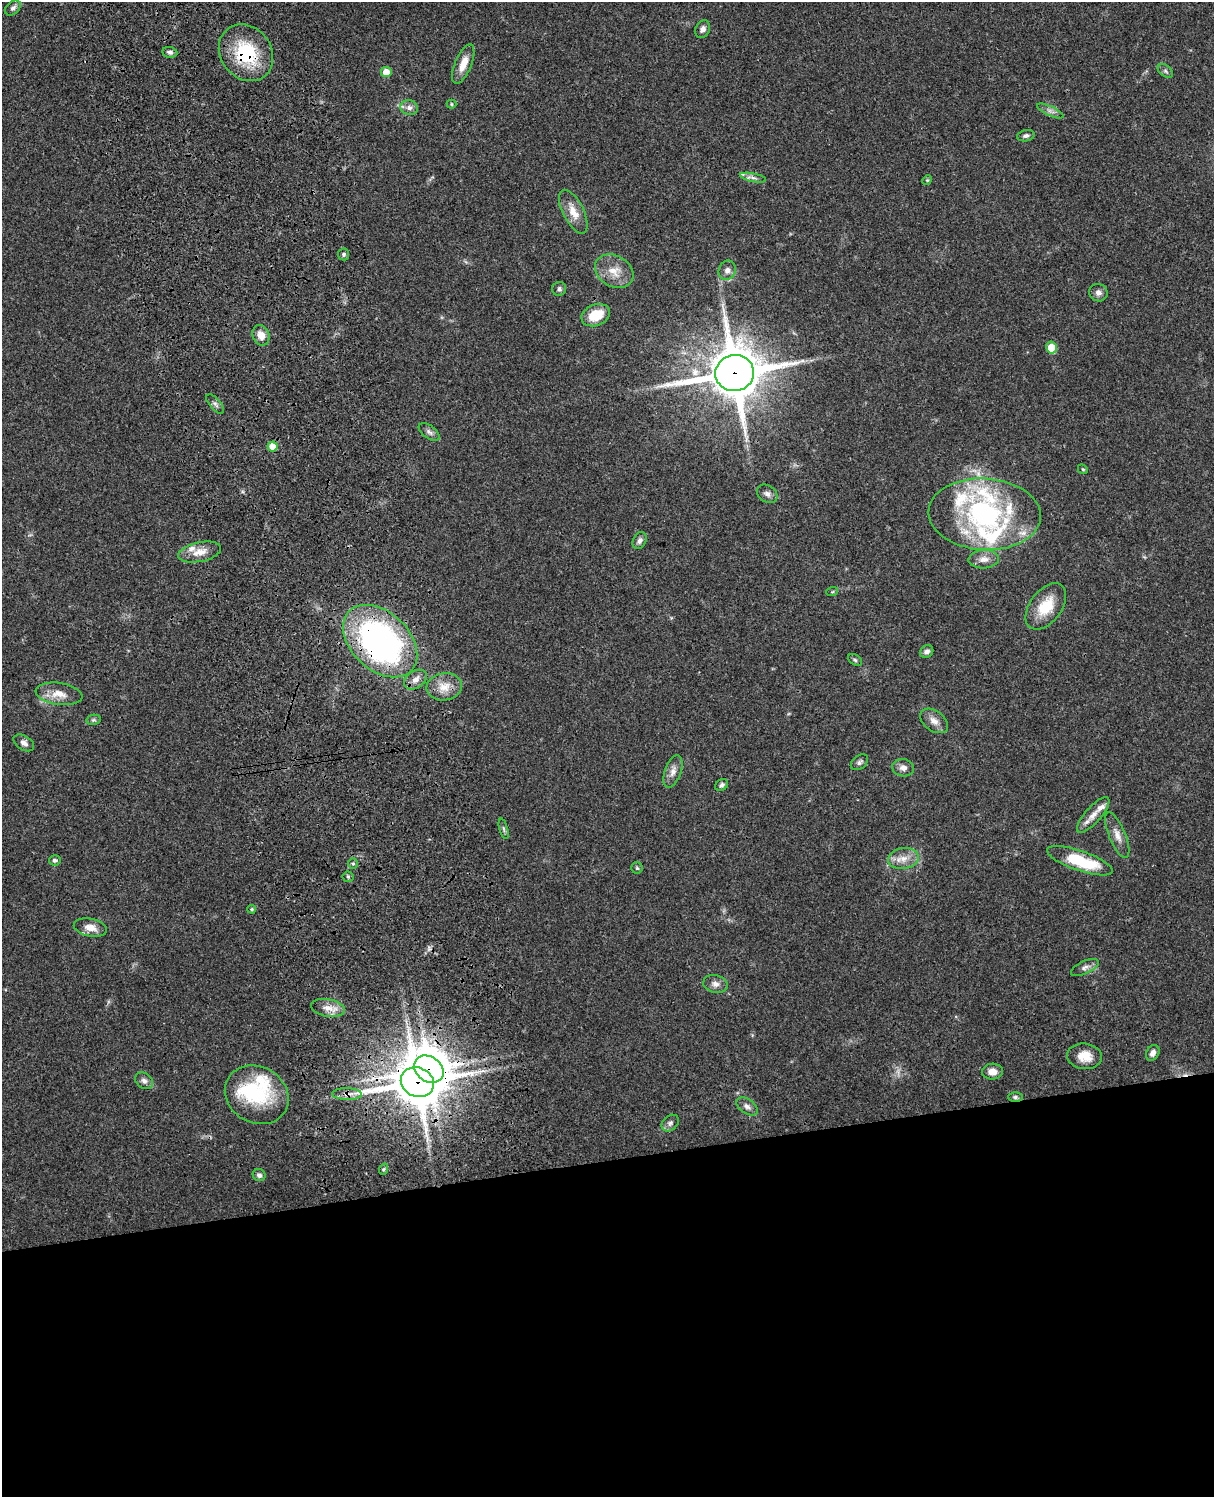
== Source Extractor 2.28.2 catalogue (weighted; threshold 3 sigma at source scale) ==
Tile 11 of 4 x 3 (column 3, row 3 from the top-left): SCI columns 2543-3754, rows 164-1658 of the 5088 x 4926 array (HDU 1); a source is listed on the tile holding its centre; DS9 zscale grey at full resolution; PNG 1216 x 1499 px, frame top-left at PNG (2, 2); each listed source drawn as its Kron ellipse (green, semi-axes under 4 px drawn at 4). Shown black and unused: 23% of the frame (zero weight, under 3 of 4 exposures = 6% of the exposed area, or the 3 px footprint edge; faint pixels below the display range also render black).
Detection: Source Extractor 2.28.2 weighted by HDU 2 'WHT'; one run over the whole footprint, this tile lists its part. Background 0.0793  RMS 0.0058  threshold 0.0261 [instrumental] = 3 sigma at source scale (4.5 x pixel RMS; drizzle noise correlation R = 1.50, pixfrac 1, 0.05/0.05 arcsec/px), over >= 5 px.
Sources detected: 85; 1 inside a brighter object's white glare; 1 cosmic-ray / hot-pixel residue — neither listed nor drawn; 9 inside a brighter listed object's ellipse — not listed separately; the other 74 listed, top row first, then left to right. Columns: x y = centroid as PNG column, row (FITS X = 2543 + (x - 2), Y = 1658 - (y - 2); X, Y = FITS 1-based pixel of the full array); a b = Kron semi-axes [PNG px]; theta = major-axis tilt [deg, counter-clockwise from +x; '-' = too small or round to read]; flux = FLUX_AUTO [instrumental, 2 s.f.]
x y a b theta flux
13 8 9 6 42 2.1
703 29 9 7 64 2.6
170 52 7 5 -10 1.7
246 53 30 25 -52 37
463 64 21 8 67 7.7
1165 71 8 5 -37 1.4
386 72 5 5 - 8.2
451 104 5 4 - 0.75
409 108 9 7 -17 2.7
1050 111 14 4 -25 2.4
1026 136 9 5 11 1.6
753 178 13 4 -11 1.9
927 180 5 4 - 0.67
573 212 24 10 -62 8.3
344 254 6 5 - 1.1
727 270 10 8 69 2.9
614 271 20 15 -30 9.6
559 289 7 7 - 1.7
1098 293 9 8 - 2.6
596 315 15 10 22 13
261 335 10 8 -67 5.6
1051 347 6 5 - 12
735 373 19 18 - 2800
215 404 12 5 -49 1.7
429 432 12 6 -37 2.1
272 446 5 5 - 9.2
1083 469 5 4 - 0.74
767 494 11 8 -34 2.5
985 514 56 36 -3 100
640 541 9 6 60 2.1
200 552 22 9 12 7.4
984 559 15 9 3 4.9
832 592 6 3 18 0.68
1046 606 26 16 53 16
380 641 43 29 -43 190
927 651 7 6 - 2.2
855 660 7 5 -32 1.1
415 680 12 8 34 4.2
444 687 18 13 8 8.7
59 694 23 11 -8 8.2
93 720 7 5 11 1.2
934 721 15 10 -37 4.5
24 743 11 7 -32 2.4
859 762 10 6 38 1.7
903 768 11 8 -10 3.2
673 771 17 8 70 4.4
722 785 7 5 33 1.6
1093 815 23 8 49 6.3
504 829 10 3 -75 1.2
1117 835 24 8 -67 5.2
903 858 15 10 9 6.4
55 860 6 5 - 1.7
1080 861 34 10 -19 29
353 863 5 5 - 1
637 868 6 5 - 1
348 877 5 5 - 1
252 909 4 3 - 0.77
90 927 17 9 -12 5.4
1085 967 15 6 25 2.8
715 984 12 8 -14 3.2
328 1008 17 8 -10 5.7
1153 1053 8 6 61 2.8
1085 1056 17 12 -6 8.7
429 1069 16 12 -35 1300
992 1072 10 8 2 4.4
144 1081 9 7 -41 2.4
417 1082 17 14 -23 2200
347 1094 15 6 -2 3.5
257 1095 33 28 -30 38
1015 1097 7 5 0 1.3
747 1106 12 7 -35 2.7
670 1123 9 7 43 1.9
384 1169 6 3 70 0.86
259 1175 6 6 - 1.6
Overlapping masked pixels (flux is a lower limit): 6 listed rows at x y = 246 53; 735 373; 380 641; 429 1069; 417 1082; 347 1094